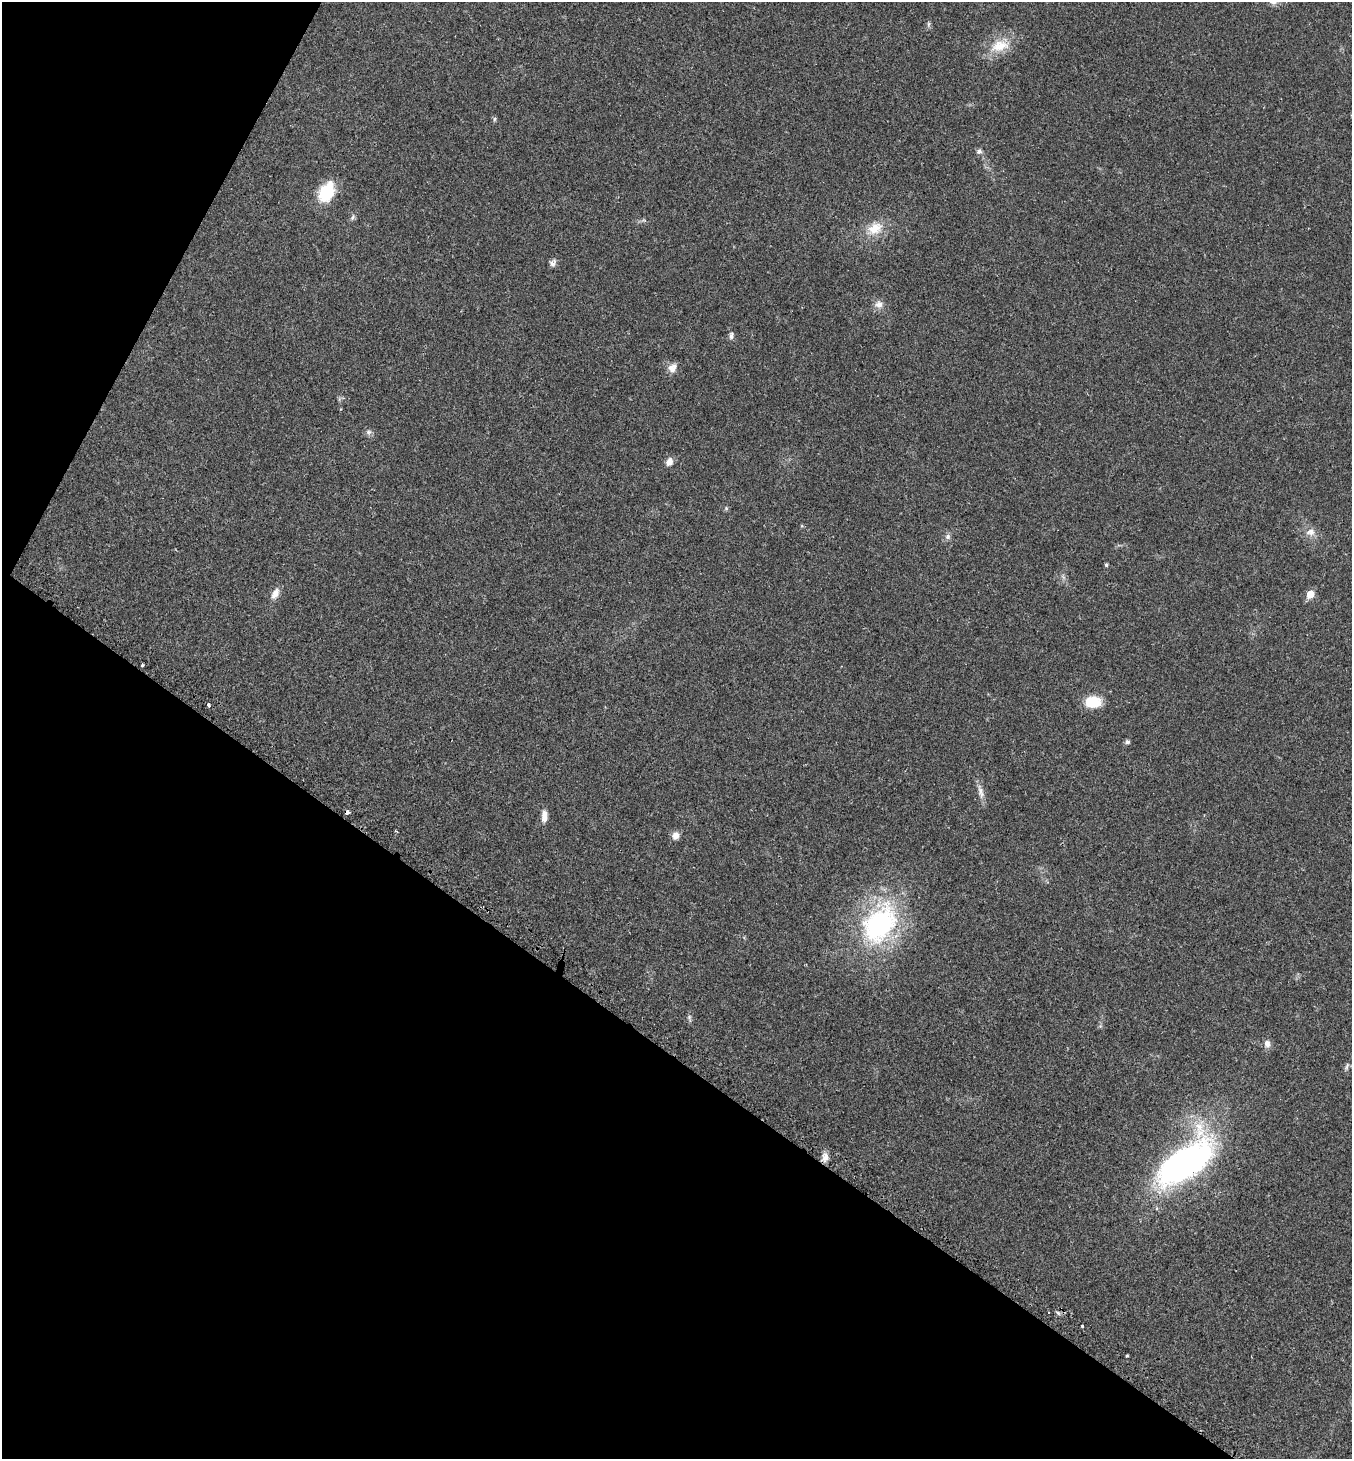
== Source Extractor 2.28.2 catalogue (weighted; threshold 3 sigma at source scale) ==
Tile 9 of 4 x 4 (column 1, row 3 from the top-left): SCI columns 308-1657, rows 1478-2934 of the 5936 x 5931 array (HDU 1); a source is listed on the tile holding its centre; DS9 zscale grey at full resolution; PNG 1354 x 1461 px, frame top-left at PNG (2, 2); no overlay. Shown black and unused: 33% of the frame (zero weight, under 2 of 3 exposures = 2% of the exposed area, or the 3 px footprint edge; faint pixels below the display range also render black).
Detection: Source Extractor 2.28.2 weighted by HDU 2 'WHT'; one run over the whole footprint, this tile lists its part. Background 0.0302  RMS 0.0045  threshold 0.0204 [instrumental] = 3 sigma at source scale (4.5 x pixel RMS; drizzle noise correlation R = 1.50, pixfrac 1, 0.05/0.05 arcsec/px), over >= 5 px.
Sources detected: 38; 1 cosmic-ray / hot-pixel residue — not listed; the other 37 listed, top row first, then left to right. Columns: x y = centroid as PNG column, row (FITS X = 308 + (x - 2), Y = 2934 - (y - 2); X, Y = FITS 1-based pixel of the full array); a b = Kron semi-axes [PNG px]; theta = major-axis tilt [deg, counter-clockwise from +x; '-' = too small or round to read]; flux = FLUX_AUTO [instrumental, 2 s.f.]
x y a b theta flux
928 24 8 4 81 0.91
1000 46 29 16 16 11
494 119 7 4 82 0.72
979 151 7 7 - 1.4
326 192 18 12 63 23
353 217 9 5 60 1.1
875 228 24 16 27 9.3
553 263 9 7 63 1.9
879 304 12 11 - 3.1
731 336 10 6 88 1.5
672 368 13 10 49 3.4
369 432 8 8 - 1.4
669 462 10 7 63 2.8
726 508 6 5 - 0.69
1310 532 13 11 3 3.6
948 537 8 7 - 1.5
1106 565 4 4 - 0.84
1063 577 8 4 -53 1
275 594 17 8 63 3.4
1310 594 6 5 - 7.4
142 665 3 3 - 0.59
1093 702 17 11 1 12
208 705 3 3 - 1.5
1127 742 5 5 - 1.2
981 792 22 7 -76 3.3
544 816 14 7 88 3.6
675 836 9 8 - 3.1
879 924 58 39 58 73
689 1018 11 5 -79 1.1
1267 1044 10 9 - 2.5
1347 1066 11 4 71 1.1
825 1157 13 8 85 2.9
1185 1162 74 33 39 130
1048 1313 3 3 - 2.6
1058 1313 7 4 -45 0.86
1082 1326 3 3 - 1
1127 1356 3 3 - 0.5